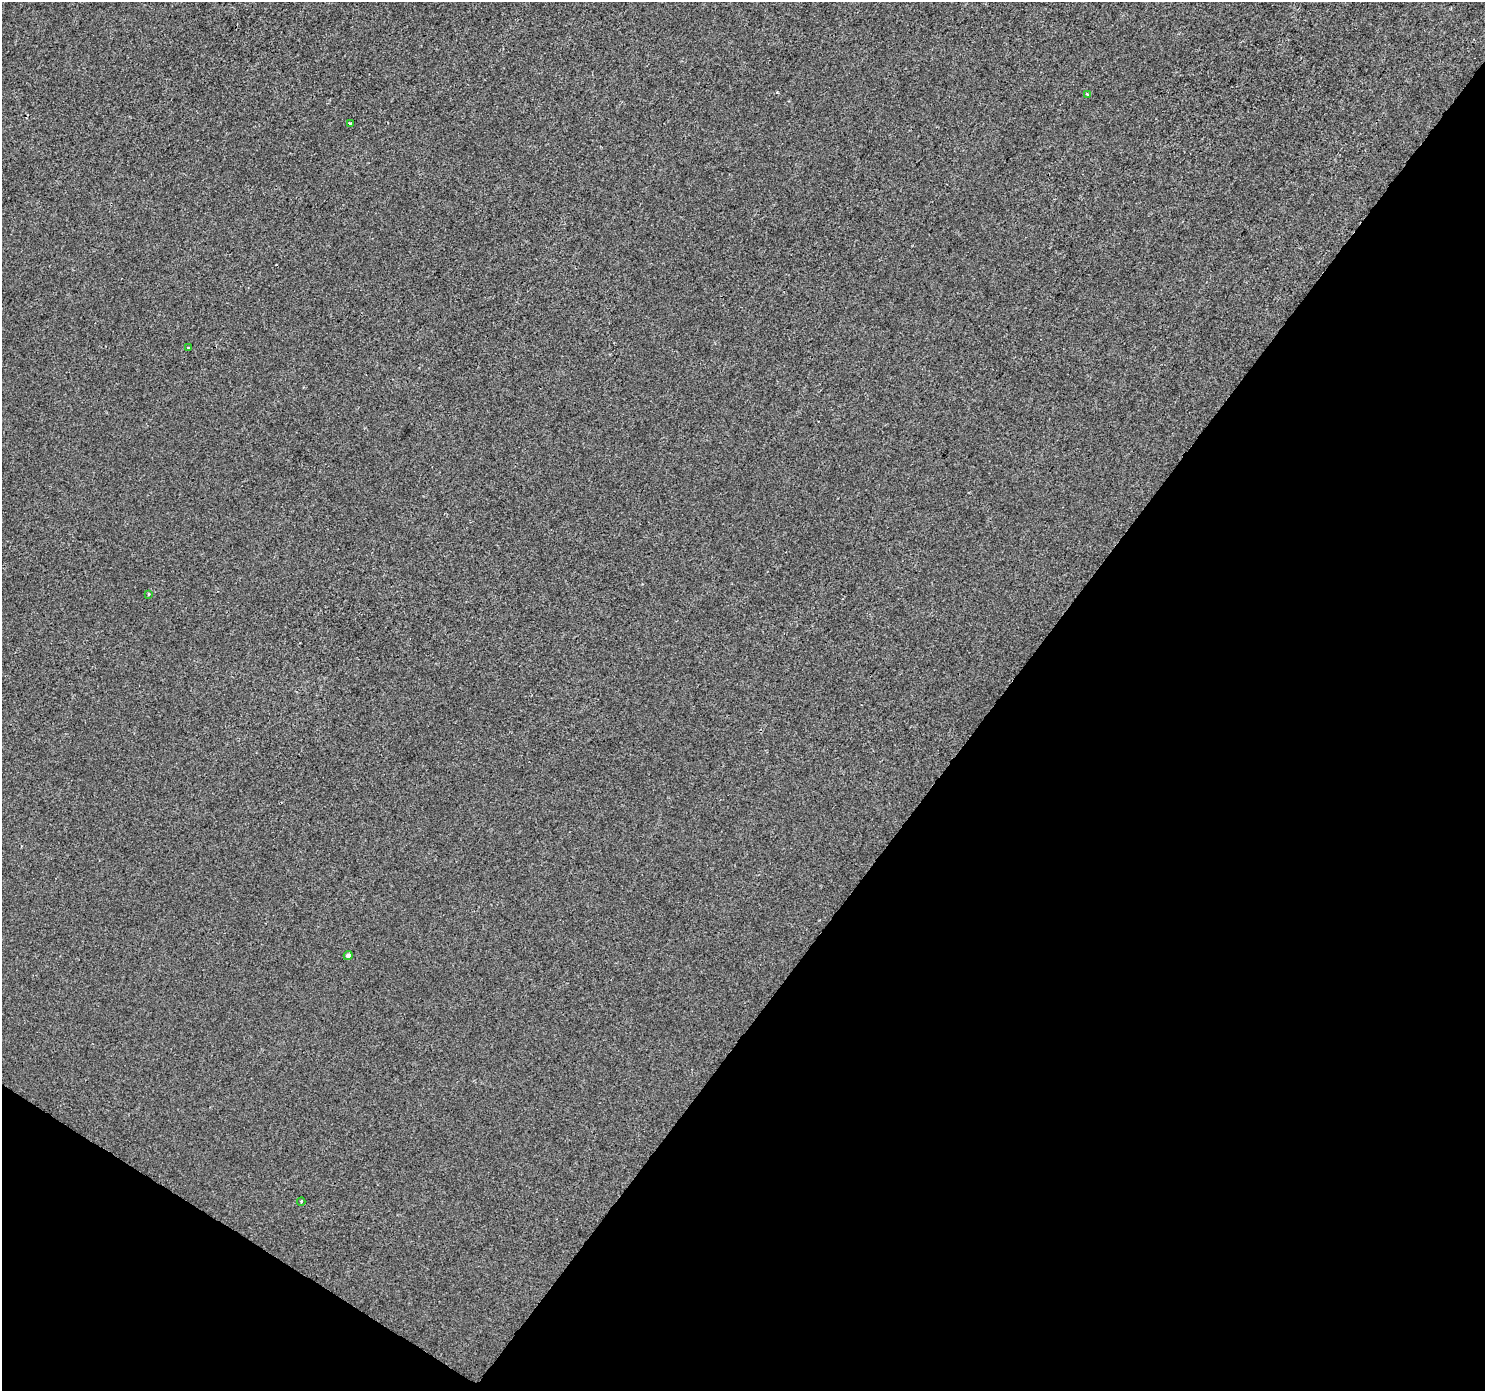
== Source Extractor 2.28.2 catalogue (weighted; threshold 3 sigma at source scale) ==
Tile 15 of 4 x 4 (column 3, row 4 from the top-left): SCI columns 2972-4454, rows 251-1639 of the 5937 x 5990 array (HDU 1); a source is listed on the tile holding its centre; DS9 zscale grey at full resolution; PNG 1487 x 1393 px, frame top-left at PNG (2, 2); each listed source drawn as its Kron ellipse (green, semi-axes under 4 px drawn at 4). Shown black and unused: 36% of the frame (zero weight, under 2 of 3 exposures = <1% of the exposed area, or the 3 px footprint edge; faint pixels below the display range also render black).
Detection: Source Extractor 2.28.2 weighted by HDU 2 'WHT'; one run over the whole footprint, this tile lists its part. Background -4.90e-04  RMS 0.0041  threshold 0.0185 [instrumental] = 3 sigma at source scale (4.5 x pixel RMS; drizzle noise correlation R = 1.50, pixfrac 1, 0.0396/0.0396 arcsec/px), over >= 5 px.
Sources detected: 6; all 6 listed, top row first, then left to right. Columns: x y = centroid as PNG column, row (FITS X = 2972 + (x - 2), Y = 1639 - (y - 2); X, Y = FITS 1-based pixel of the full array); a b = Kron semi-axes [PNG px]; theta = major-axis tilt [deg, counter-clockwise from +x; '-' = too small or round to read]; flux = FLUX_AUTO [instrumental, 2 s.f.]
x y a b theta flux
1087 94 4 3 - 0.41
350 123 4 4 - 2.5
188 348 3 3 - 0.66
148 594 3 3 - 0.48
348 956 4 4 - 1.7
301 1202 4 3 - 0.46